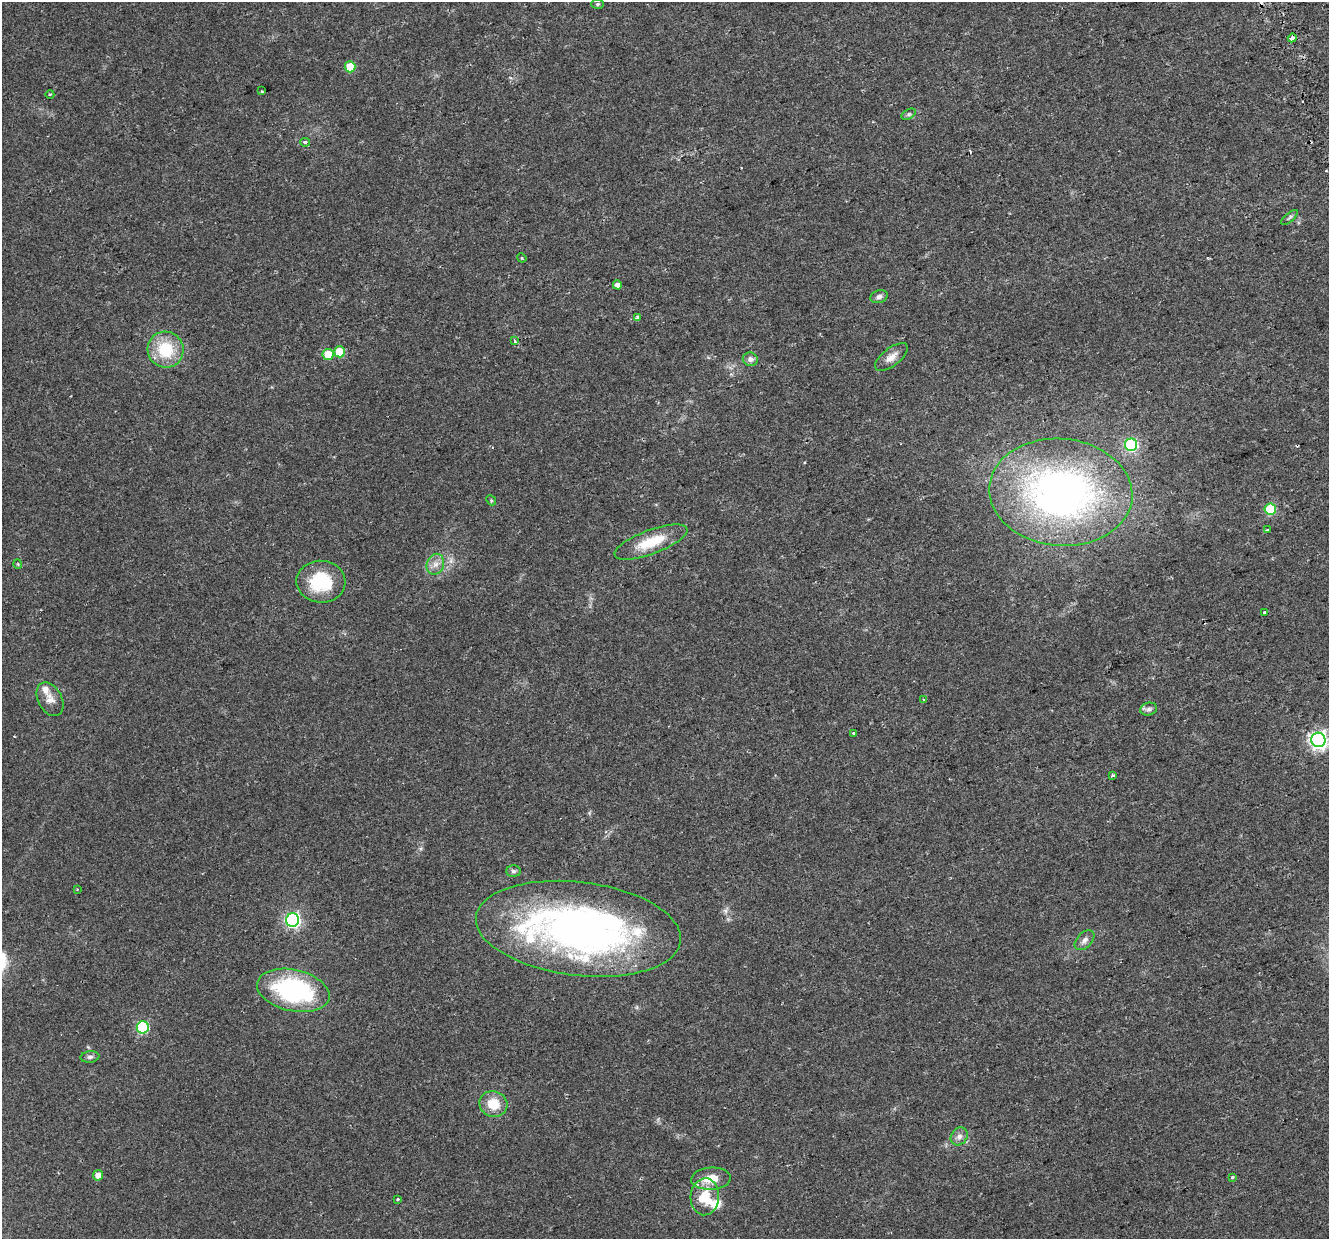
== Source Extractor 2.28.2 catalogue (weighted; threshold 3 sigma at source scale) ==
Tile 10 of 4 x 4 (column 2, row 3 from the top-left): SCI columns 1384-2710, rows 1317-2553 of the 5422 x 5159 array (HDU 1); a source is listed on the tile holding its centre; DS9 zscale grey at full resolution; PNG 1331 x 1241 px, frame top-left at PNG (2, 2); each listed source drawn as its Kron ellipse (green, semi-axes under 4 px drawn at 4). Shown black and unused: <1% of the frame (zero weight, under 2 of 3 exposures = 3% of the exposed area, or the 3 px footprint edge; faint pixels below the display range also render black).
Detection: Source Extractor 2.28.2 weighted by HDU 2 'WHT'; one run over the whole footprint, this tile lists its part. Background 0.0356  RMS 0.005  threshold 0.0226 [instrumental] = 3 sigma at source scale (4.5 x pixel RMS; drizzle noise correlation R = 1.50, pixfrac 1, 0.0396/0.0396 arcsec/px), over >= 5 px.
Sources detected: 60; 1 inside a brighter object's white glare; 5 cosmic-ray / hot-pixel residue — neither listed nor drawn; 5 inside a brighter listed object's ellipse — not listed separately; the other 49 listed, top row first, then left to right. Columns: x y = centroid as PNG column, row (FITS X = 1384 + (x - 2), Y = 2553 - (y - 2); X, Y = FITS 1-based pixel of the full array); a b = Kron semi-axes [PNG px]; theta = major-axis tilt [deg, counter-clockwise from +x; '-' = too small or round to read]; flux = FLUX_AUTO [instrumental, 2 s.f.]
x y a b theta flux
597 4 6 5 - 0.88
1292 38 4 3 - 3.8
350 67 5 5 - 15
262 91 3 2 - 0.38
50 94 4 3 - 0.42
909 114 8 4 31 1
305 142 5 4 - 1.3
1290 217 10 4 41 1.1
522 258 5 4 - 0.48
617 285 4 4 - 2.4
879 297 9 6 17 1.8
637 317 3 3 - 2.2
514 341 3 3 - 1.6
166 350 18 18 - 21
340 352 5 5 - 15
328 354 5 5 - 9.6
891 357 19 9 38 4.5
750 359 8 6 -21 2.2
1131 445 6 6 - 66
1061 492 72 53 -5 220
491 500 5 4 - 0.62
1270 509 5 5 - 32
1268 530 3 3 - 0.53
651 542 38 12 20 16
18 564 5 4 - 0.55
435 564 10 8 69 3.5
321 582 24 21 -4 26
1264 612 3 3 - 0.83
50 699 18 12 -62 4.8
924 700 3 3 - 1.5
1149 709 8 6 15 1.6
854 733 3 3 - 3.1
1318 740 7 7 - 210
1113 775 4 3 - 0.93
513 871 7 5 -2 1.3
77 889 4 2 - 0.34
293 920 6 6 - 120
578 929 103 47 -7 250
1084 940 12 7 46 2.5
293 990 37 20 -12 71
143 1027 6 6 - 52
90 1057 9 5 7 1.5
493 1104 14 12 -21 11
959 1136 9 8 - 2.6
98 1175 5 5 - 4.8
1232 1177 3 3 - 1.4
711 1179 20 11 4 9.3
705 1197 18 14 86 14
398 1199 3 3 - 2.8
Overlapping masked pixels (flux is a lower limit): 2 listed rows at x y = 1292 38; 578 929
Isophote crosses this tile's border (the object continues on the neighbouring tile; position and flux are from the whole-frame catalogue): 1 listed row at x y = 1318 740